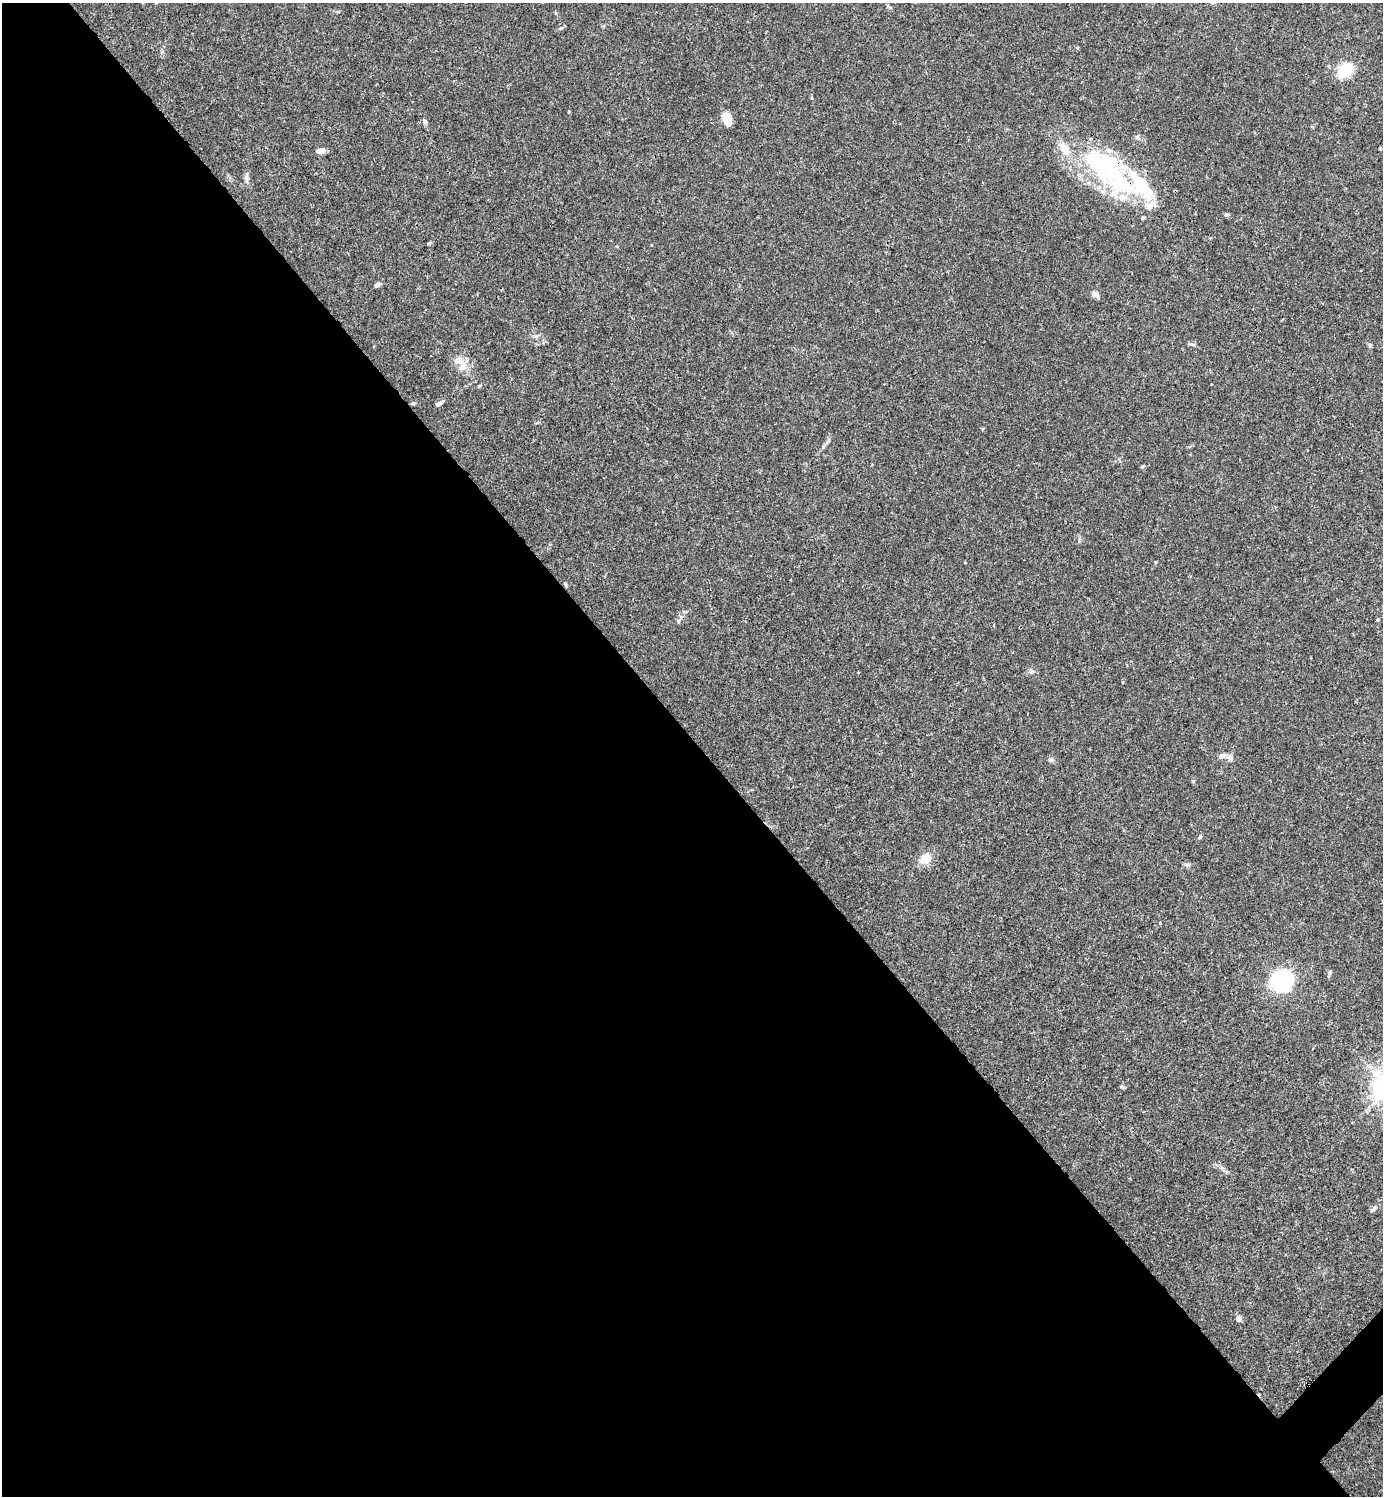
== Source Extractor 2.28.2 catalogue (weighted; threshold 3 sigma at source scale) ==
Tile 9 of 4 x 4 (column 1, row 3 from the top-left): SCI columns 300-1680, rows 1496-2989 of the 5981 x 5982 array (HDU 1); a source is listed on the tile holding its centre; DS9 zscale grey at full resolution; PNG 1385 x 1498 px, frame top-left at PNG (2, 3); no overlay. Shown black and unused: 51% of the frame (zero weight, under 3 of 4 exposures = <1% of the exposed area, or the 3 px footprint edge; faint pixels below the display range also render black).
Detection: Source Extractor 2.28.2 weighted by HDU 2 'WHT'; one run over the whole footprint, this tile lists its part. Background 0.0153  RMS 0.0021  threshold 0.00965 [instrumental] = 3 sigma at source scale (4.5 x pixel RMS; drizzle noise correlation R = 1.50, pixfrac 1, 0.05/0.05 arcsec/px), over >= 5 px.
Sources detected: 49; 5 inside a brighter object's white glare — not listed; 4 inside a brighter listed object's ellipse — not listed separately; the other 40 listed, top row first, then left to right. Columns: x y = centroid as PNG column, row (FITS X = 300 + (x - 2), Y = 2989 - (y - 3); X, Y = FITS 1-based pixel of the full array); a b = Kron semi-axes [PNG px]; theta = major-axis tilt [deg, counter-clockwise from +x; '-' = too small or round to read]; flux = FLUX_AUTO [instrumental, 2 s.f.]
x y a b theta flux
561 28 7 4 43 0.32
1077 48 4 4 - 0.28
1345 70 12 9 55 11
569 111 3 3 - 0.18
727 118 15 9 -72 2.4
425 122 6 6 - 0.57
1064 149 19 11 -63 3
1380 149 5 3 - 0.17
321 151 8 5 0 1.7
1112 173 79 17 -43 20
247 179 13 6 -83 0.78
1102 191 8 7 - 0.88
1227 215 7 4 -4 0.36
429 243 5 4 - 0.24
377 285 6 4 44 0.85
1095 294 10 6 -28 0.89
1370 345 6 5 - 0.34
458 360 15 11 10 2.1
479 386 7 3 35 0.28
413 403 5 4 - 0.29
439 403 11 4 26 0.57
828 441 9 4 60 0.48
1142 466 6 3 8 0.25
1155 562 5 3 - 0.15
565 584 6 4 -70 0.25
1378 620 5 3 - 0.21
678 621 6 5 - 0.35
1032 672 8 6 12 0.64
1222 756 9 6 17 0.93
1230 758 9 7 -19 0.74
1051 759 7 6 - 0.49
1193 781 5 4 - 0.23
1200 837 6 4 52 0.34
926 859 12 10 38 3
1187 865 9 5 5 0.48
1330 972 6 4 64 0.5
1282 980 22 19 42 19
1122 1087 5 4 - 0.38
1374 1209 12 3 45 0.39
1238 1318 6 5 - 1
Overlapping masked pixels (flux is a lower limit): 1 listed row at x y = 1112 173